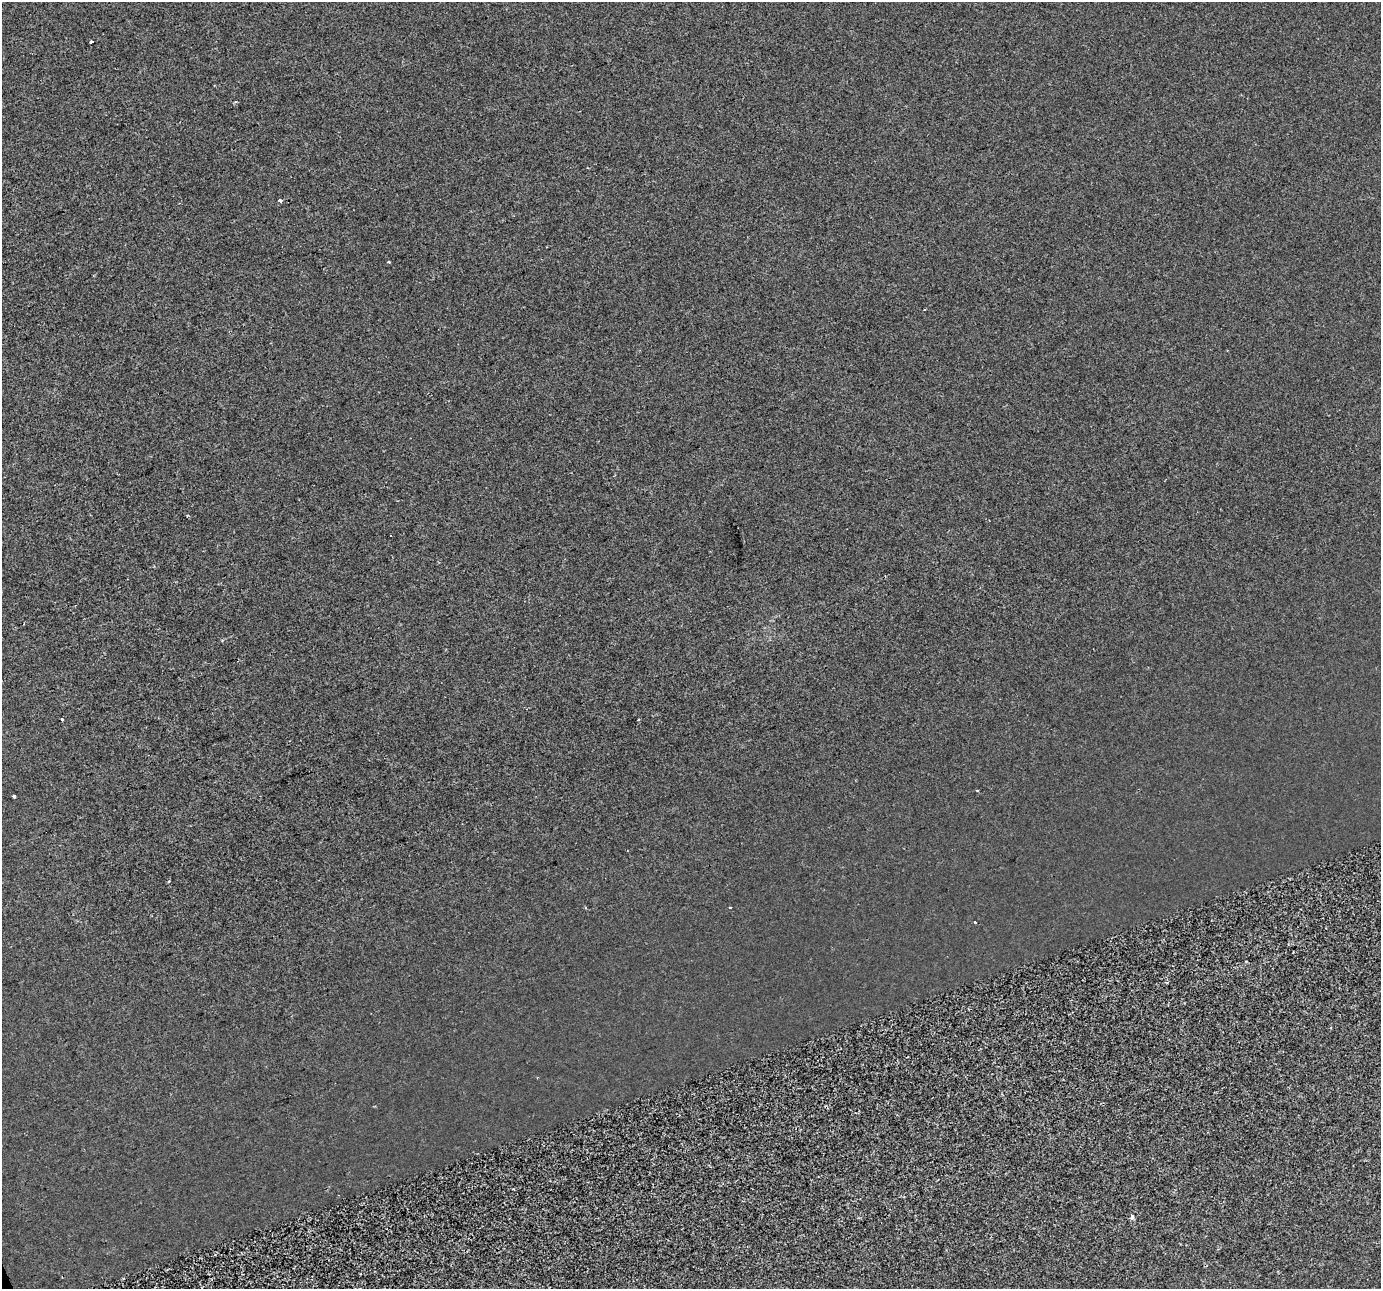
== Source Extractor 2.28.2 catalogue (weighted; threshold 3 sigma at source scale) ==
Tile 7 of 4 x 4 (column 3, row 2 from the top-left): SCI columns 2757-4135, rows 2705-3991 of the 5513 x 5354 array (HDU 1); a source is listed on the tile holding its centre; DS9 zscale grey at full resolution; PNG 1383 x 1291 px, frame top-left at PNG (2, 2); no overlay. Shown black and unused: <1% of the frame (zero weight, under 2 of 3 exposures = <1% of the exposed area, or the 3 px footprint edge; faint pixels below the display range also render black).
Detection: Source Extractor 2.28.2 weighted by HDU 2 'WHT'; one run over the whole footprint, this tile lists its part. Background 2.73e-04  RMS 0.0029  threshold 0.0131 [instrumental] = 3 sigma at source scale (4.5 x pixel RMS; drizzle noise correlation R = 1.50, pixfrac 1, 0.0396/0.0396 arcsec/px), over >= 5 px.
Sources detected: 9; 2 cosmic-ray / hot-pixel residue — not listed; the other 7 listed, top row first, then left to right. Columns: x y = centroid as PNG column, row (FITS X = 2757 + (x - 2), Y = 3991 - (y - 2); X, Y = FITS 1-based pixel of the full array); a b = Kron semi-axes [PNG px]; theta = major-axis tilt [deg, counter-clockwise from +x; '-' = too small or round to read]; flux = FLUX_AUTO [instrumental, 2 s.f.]
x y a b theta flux
91 42 3 3 - 0.75
280 200 4 3 - 1.8
389 262 3 2 - 0.34
62 719 3 3 - 0.6
14 796 3 3 - 0.99
730 907 3 2 - 0.3
1131 1217 5 4 - 2.6